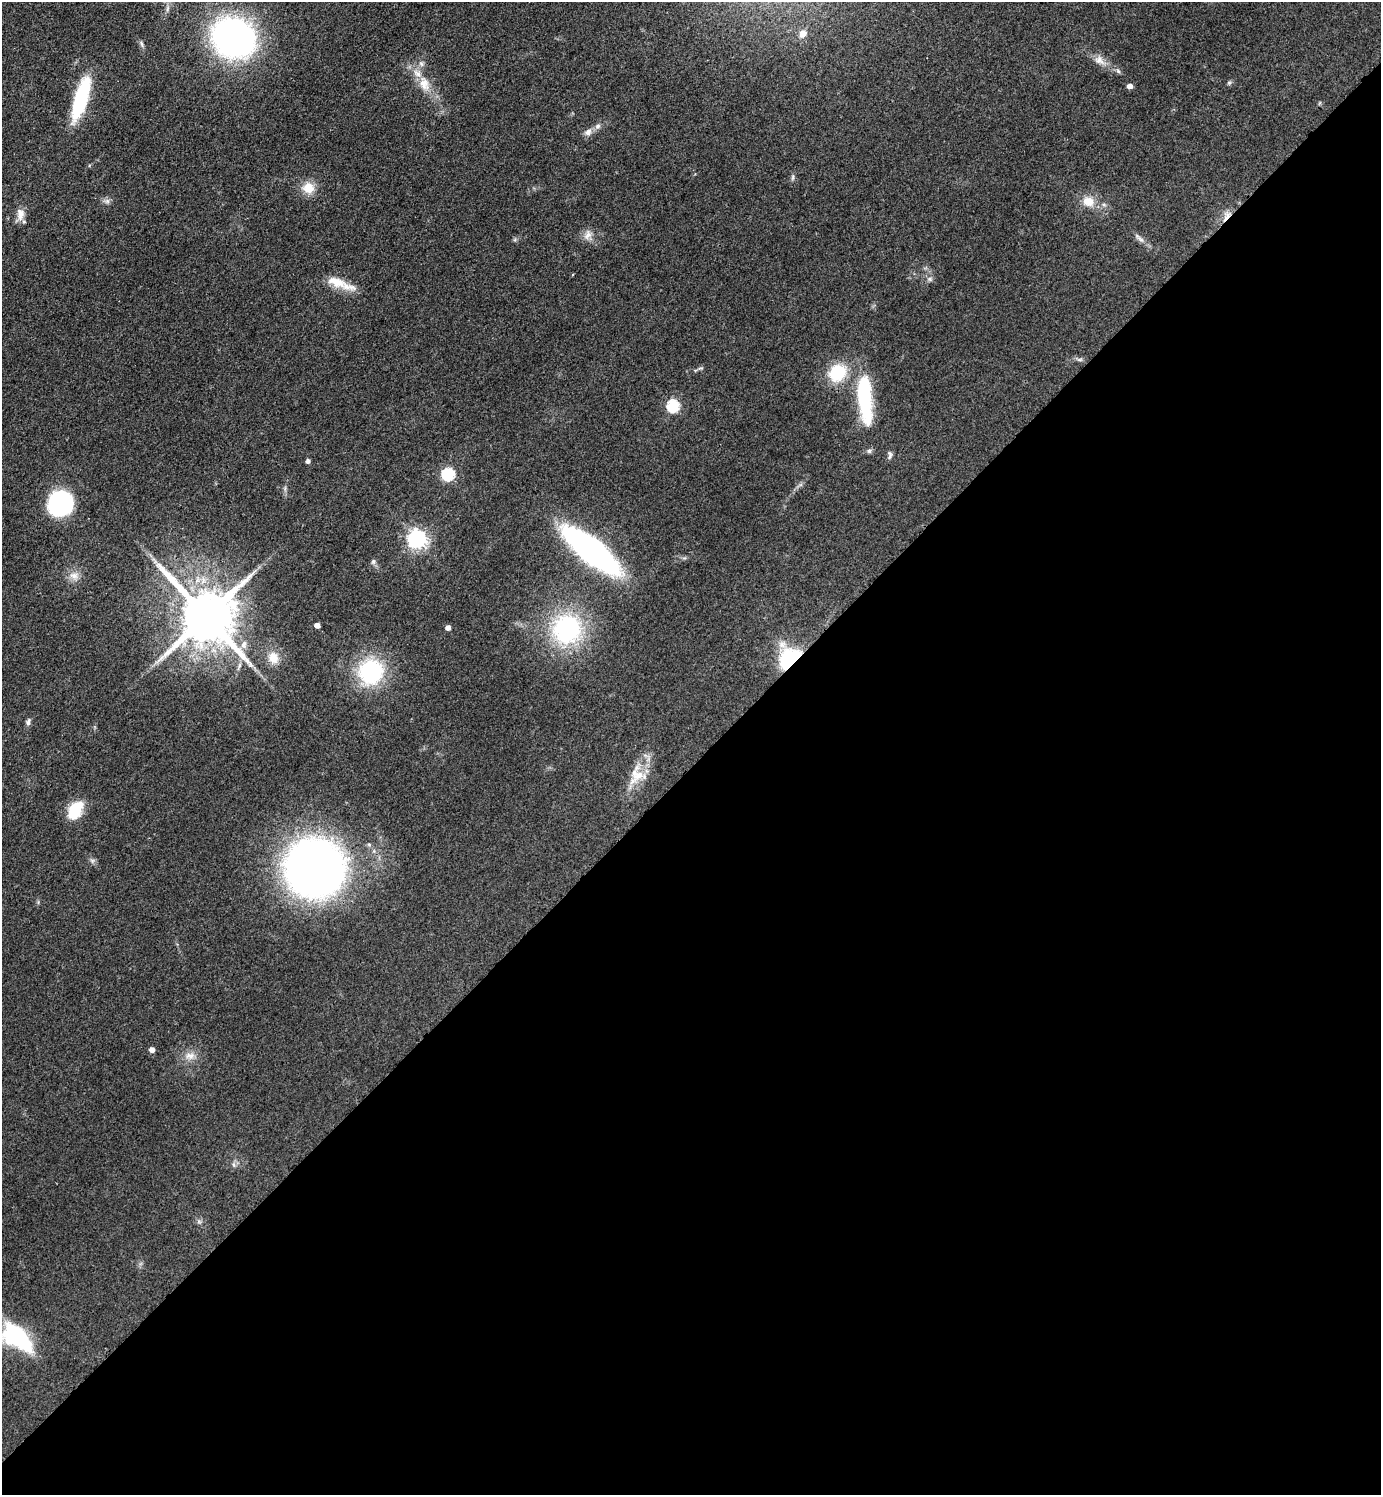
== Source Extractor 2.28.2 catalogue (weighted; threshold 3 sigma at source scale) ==
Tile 15 of 4 x 4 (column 3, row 4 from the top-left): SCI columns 2930-4308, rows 16-1508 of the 6001 x 6002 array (HDU 1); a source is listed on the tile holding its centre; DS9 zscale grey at full resolution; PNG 1383 x 1497 px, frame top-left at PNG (2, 2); no overlay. Shown black and unused: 49% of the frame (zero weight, under 3 of 4 exposures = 2% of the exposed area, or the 3 px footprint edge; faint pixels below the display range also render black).
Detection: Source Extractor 2.28.2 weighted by HDU 2 'WHT'; one run over the whole footprint, this tile lists its part. Background 0.0578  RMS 0.0057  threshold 0.0257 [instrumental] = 3 sigma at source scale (4.5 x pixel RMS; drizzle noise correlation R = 1.50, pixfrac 1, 0.05/0.05 arcsec/px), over >= 5 px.
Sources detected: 58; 3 inside a brighter object's white glare — not listed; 3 inside a brighter listed object's ellipse — not listed separately; the other 52 listed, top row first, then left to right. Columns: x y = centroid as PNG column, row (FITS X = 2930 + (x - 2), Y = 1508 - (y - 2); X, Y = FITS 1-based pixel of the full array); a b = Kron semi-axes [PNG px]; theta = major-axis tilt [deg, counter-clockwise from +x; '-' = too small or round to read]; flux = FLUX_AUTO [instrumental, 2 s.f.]
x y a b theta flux
803 34 10 9 - 3.8
233 38 29 25 -27 260
142 44 10 3 -75 1.2
1099 60 15 11 -39 5
1118 71 7 4 -46 1.1
1229 83 7 4 0 0.9
424 84 22 13 -71 10
1130 86 5 4 - 3.2
81 99 47 13 73 42
598 126 8 7 - 2.1
588 132 10 8 31 3.1
793 178 9 4 89 1.1
308 188 15 15 - 8.7
107 201 7 7 - 1.7
1088 201 17 13 -16 8.4
20 214 16 10 -85 5.1
1226 216 15 7 71 4.1
587 235 15 9 64 4.1
1139 238 18 5 -40 2.7
930 279 8 6 -15 1.7
336 282 28 12 -18 12
1080 359 8 4 0 1.3
837 373 23 19 42 23
866 405 48 19 -84 37
673 406 6 6 - 63
890 455 11 6 88 1.6
308 461 4 4 - 1.8
448 474 6 6 - 72
60 499 30 20 -32 37
417 539 7 7 - 260
591 550 41 13 -39 290
373 562 7 5 75 1.3
74 575 13 9 0 4.5
206 616 16 14 -47 4600
317 625 4 4 - 3.6
448 627 4 4 - 3
567 629 32 31 - 74
244 645 10 7 76 3.1
273 658 17 13 -76 7.7
788 658 26 21 60 36
239 665 9 4 81 1.5
371 672 23 22 - 58
28 722 9 5 75 1.7
638 775 34 15 36 14
75 810 22 13 59 18
92 861 6 6 - 1.4
314 868 34 34 - 600
152 1049 4 4 - 3.5
190 1056 14 10 3 5.2
234 1165 7 4 -71 1.1
199 1222 7 4 -19 1.1
17 1337 31 16 -40 66
Overlapping masked pixels (flux is a lower limit): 2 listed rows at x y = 1226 216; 788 658
Isophote crosses this tile's border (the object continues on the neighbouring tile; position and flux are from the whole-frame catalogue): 1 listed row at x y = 17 1337